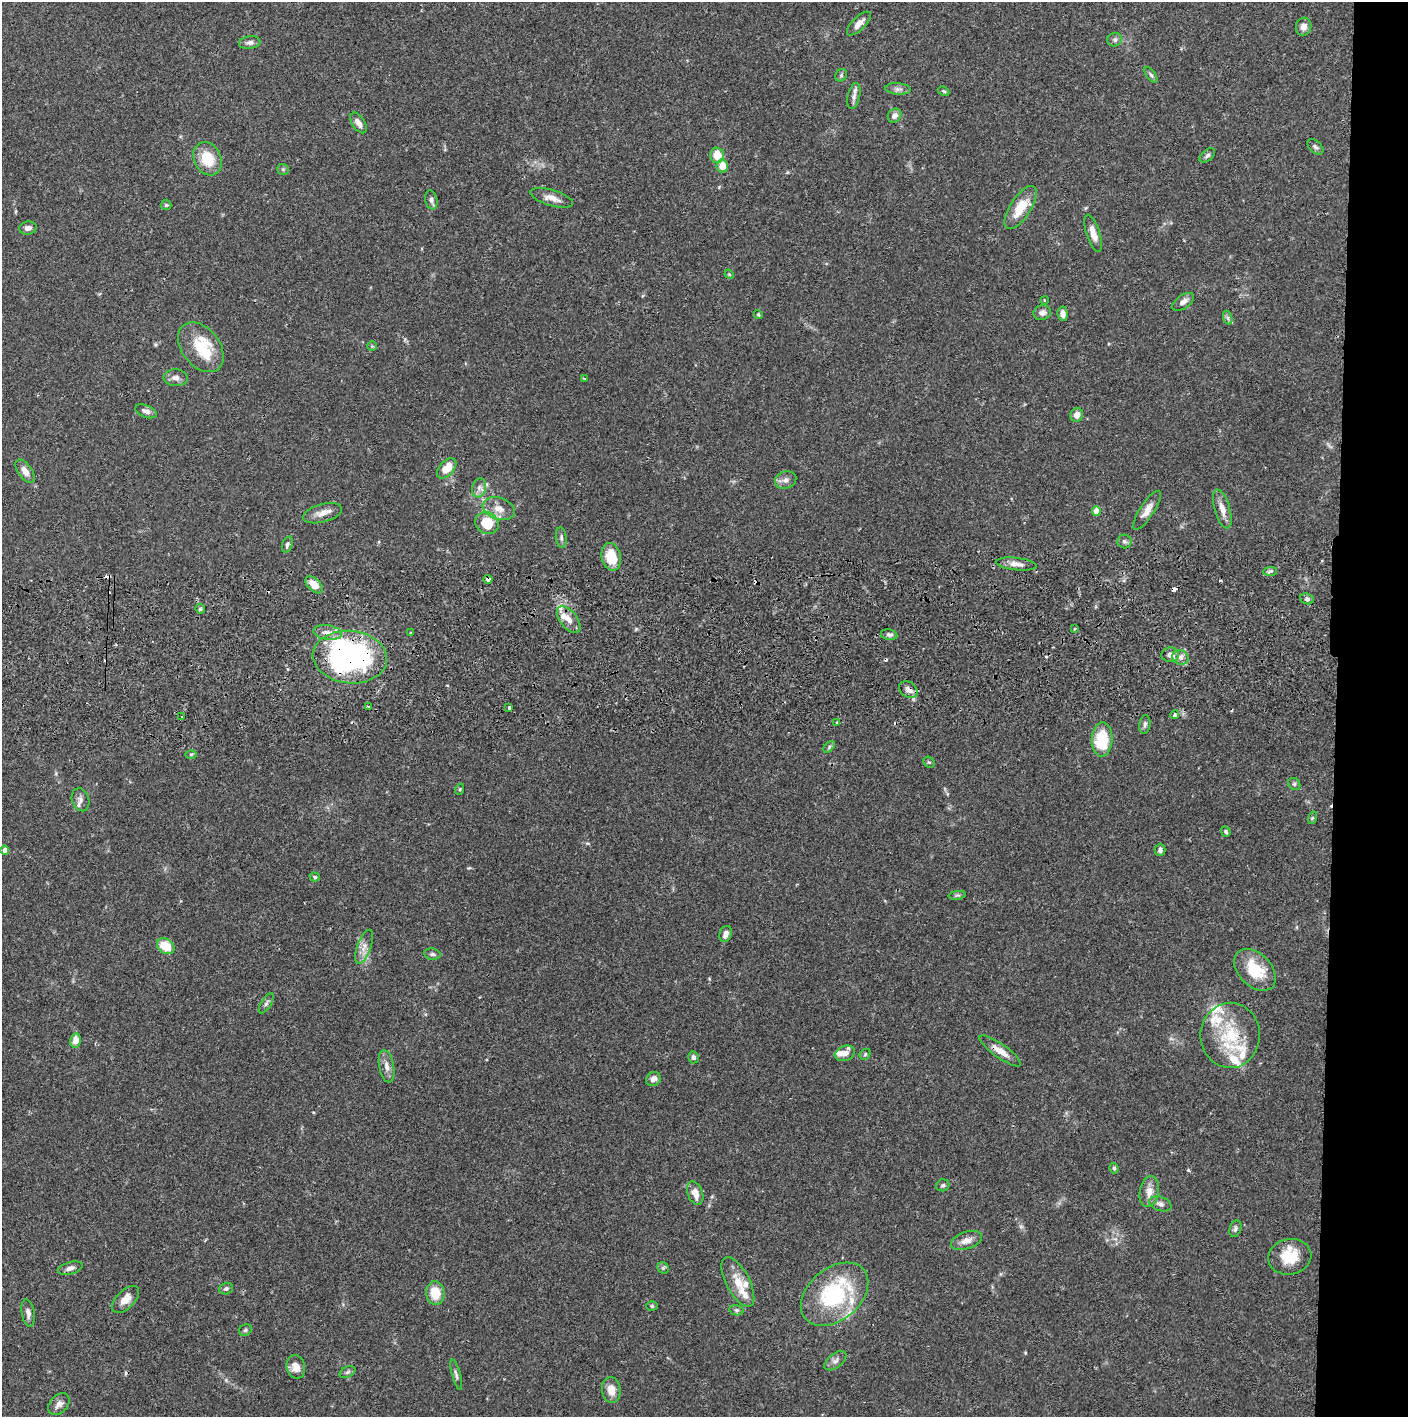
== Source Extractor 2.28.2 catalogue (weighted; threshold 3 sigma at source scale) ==
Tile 6 of 3 x 3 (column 3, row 2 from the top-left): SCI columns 2817-4222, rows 1472-2886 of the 4228 x 4358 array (HDU 1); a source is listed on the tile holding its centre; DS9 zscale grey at full resolution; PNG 1410 x 1419 px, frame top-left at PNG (2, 2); each listed source drawn as its Kron ellipse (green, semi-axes under 4 px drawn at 4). Shown black and unused: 5% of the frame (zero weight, under 2 of 3 exposures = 3% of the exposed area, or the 3 px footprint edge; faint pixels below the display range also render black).
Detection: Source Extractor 2.28.2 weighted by HDU 2 'WHT'; one run over the whole footprint, this tile lists its part. Background 0.0682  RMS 0.0048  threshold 0.0218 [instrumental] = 3 sigma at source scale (4.5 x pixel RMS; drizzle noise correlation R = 1.50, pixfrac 1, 0.05/0.05 arcsec/px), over >= 5 px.
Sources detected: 149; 1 inside a brighter object's white glare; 12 cosmic-ray / hot-pixel residue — neither listed nor drawn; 13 inside a brighter listed object's ellipse — not listed separately; the other 123 listed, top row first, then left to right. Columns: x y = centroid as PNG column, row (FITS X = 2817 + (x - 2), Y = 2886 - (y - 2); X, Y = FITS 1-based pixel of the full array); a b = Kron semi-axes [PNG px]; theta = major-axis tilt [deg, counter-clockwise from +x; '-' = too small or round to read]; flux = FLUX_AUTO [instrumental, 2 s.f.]
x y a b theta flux
859 24 15 6 45 3.5
1304 27 9 7 73 2.8
1115 40 7 6 - 1.4
250 42 11 6 7 1.9
841 75 6 5 - 0.86
1151 75 9 4 -54 1.1
898 89 12 5 -5 1.8
944 91 6 4 -27 0.62
854 96 13 6 77 2.2
895 116 7 6 - 2.4
358 123 11 6 -56 3.1
1315 147 9 5 -45 1.3
717 155 7 7 - 7.9
1207 155 9 5 38 1.2
208 159 17 13 -63 13
722 166 6 6 - 6.5
283 169 6 5 - 0.76
552 198 22 8 -16 4.2
431 200 10 6 -77 1.8
166 205 5 5 - 0.67
1021 208 25 10 57 11
28 228 9 6 9 2
1093 233 19 6 -72 4.8
729 274 5 4 - 0.47
1044 300 4 3 - 0.39
1183 302 12 6 36 2.9
1042 313 9 7 15 2.2
758 314 4 3 - 0.51
1063 314 7 5 -86 3
1228 318 7 4 -72 1
372 346 4 4 - 0.51
201 347 28 19 -52 15
176 378 12 8 -4 2.6
584 379 3 2 - 0.73
146 411 11 6 -21 2
1077 415 7 6 - 3.1
447 468 12 7 46 7
25 471 13 7 -54 3.6
786 480 11 8 17 2.5
479 488 10 7 75 2.3
499 509 16 10 -19 5.4
1222 509 20 7 -74 4.6
1147 510 22 7 57 4.2
1096 511 5 4 - 6.3
322 513 20 9 14 4.6
487 523 12 10 -33 14
561 538 10 5 -85 1.2
1124 541 7 7 - 1.3
287 544 8 5 73 1.1
611 557 14 9 -77 12
1016 564 20 6 -6 3.8
1270 571 7 4 3 1.1
488 579 4 4 - 4.4
314 585 10 6 -45 6.2
1307 599 7 5 -20 1.3
200 609 5 4 - 0.72
569 619 15 8 -52 4
1074 629 4 3 - 0.54
327 632 14 7 -8 3.6
411 632 3 2 - 0.59
889 635 8 5 -12 1.2
1170 655 8 7 - 2.6
350 657 37 26 -6 130
1181 657 8 7 - 2.2
908 690 10 7 -36 2.7
368 706 3 2 - 0.41
509 708 3 3 - 1.4
1175 715 4 4 - 0.76
181 717 2 2 - 0.52
837 722 3 3 - 0.6
1145 724 9 5 82 1.5
1102 739 17 10 88 21
829 747 7 4 47 0.78
191 754 6 4 1 0.64
929 762 6 5 - 0.65
1294 784 6 5 - 0.94
460 789 6 3 72 0.58
80 800 12 8 -73 2.4
1312 818 6 4 71 0.6
1226 832 5 4 - 0.79
5 850 4 4 - 2.1
1160 850 6 5 - 1.6
315 877 5 4 - 0.73
957 895 9 4 6 0.86
726 934 8 6 70 2.8
166 946 9 7 -35 12
364 947 18 7 69 3.6
432 954 8 5 -9 1.2
1255 970 25 16 -46 17
266 1003 11 5 58 1.4
1230 1035 32 29 89 26
75 1041 7 5 82 4.3
1000 1051 25 7 -35 5.9
845 1053 10 7 20 3.1
865 1054 6 5 - 0.75
693 1057 6 5 - 1.3
387 1066 16 7 -79 3.3
653 1079 7 6 - 2.6
1114 1168 5 4 - 0.95
943 1185 7 6 - 0.95
1149 1192 15 9 80 4.7
695 1193 12 7 -69 4.7
1160 1204 12 7 -19 2
1235 1229 8 6 71 1.2
966 1240 16 8 18 3.7
1290 1257 21 18 11 13
70 1268 13 6 16 2.5
663 1268 6 5 - 0.9
738 1282 27 11 -63 8.9
226 1289 7 5 17 1.2
435 1293 12 9 -84 10
835 1294 38 26 40 49
125 1299 17 9 44 4.7
652 1306 6 5 - 0.74
736 1310 7 5 -11 0.93
28 1313 14 6 -81 2.5
245 1330 7 5 34 1.1
835 1361 13 7 38 2.2
296 1367 12 9 -77 4.3
347 1372 8 5 27 1.1
456 1375 16 4 -75 1.5
611 1390 13 9 -83 4.9
59 1404 13 8 46 2.8
Overlapping masked pixels (flux is a lower limit): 5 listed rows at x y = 488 579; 1170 655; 350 657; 908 690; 1000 1051